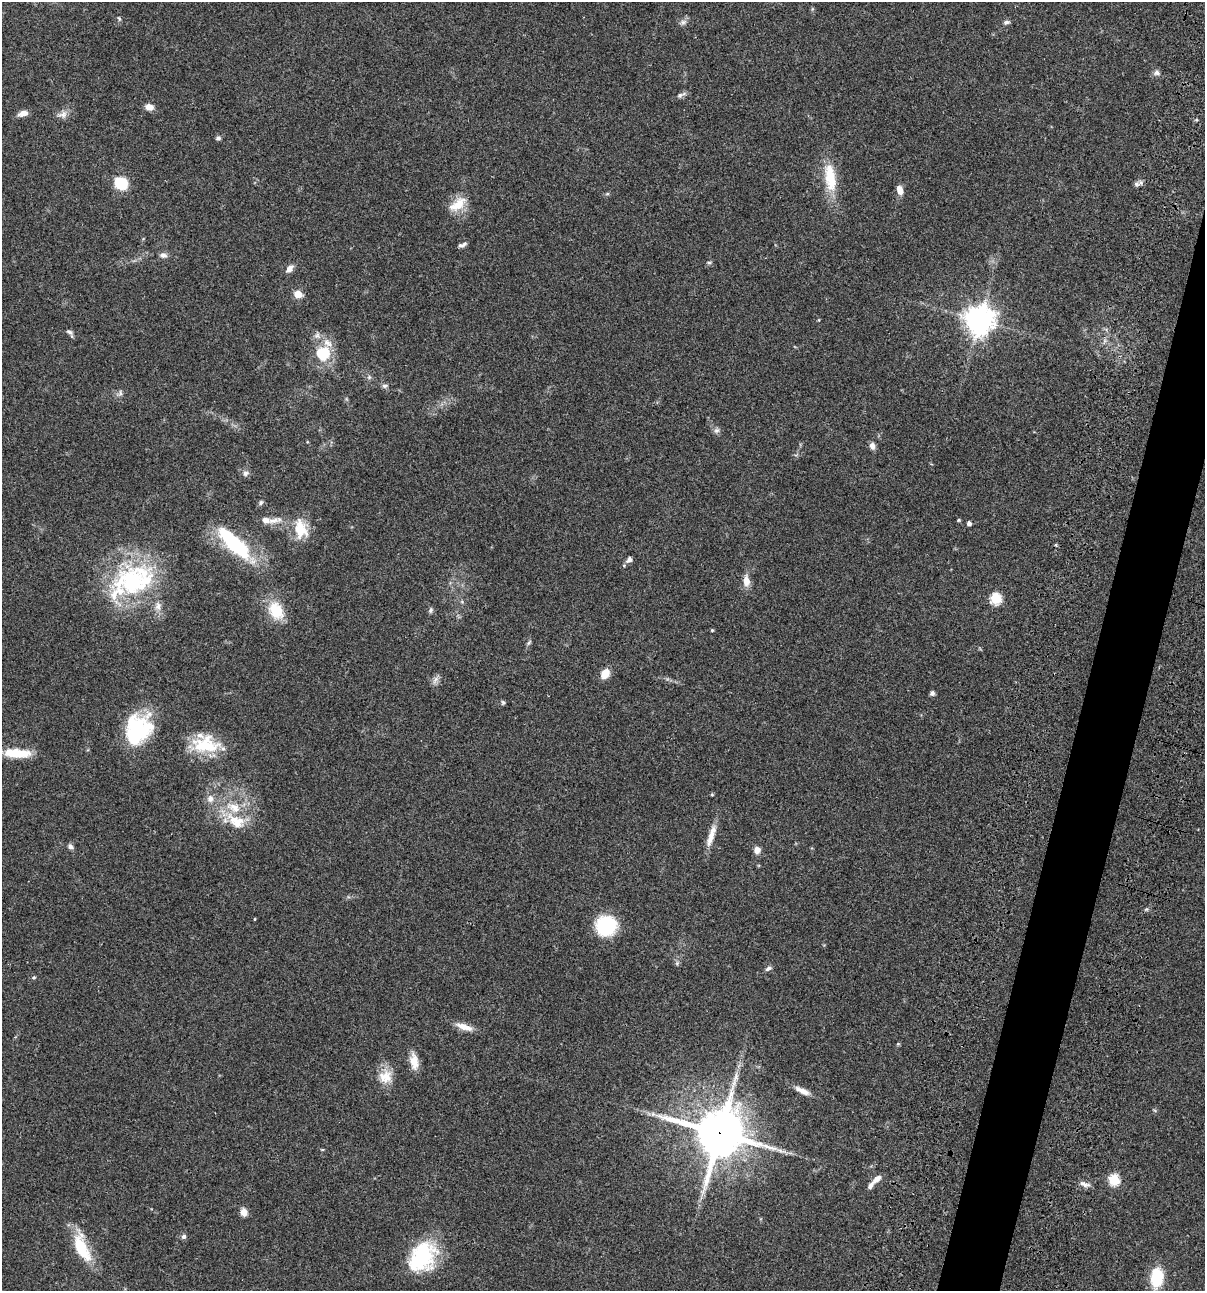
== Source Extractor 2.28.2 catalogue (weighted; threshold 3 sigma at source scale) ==
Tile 10 of 4 x 4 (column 2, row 3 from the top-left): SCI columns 1438-2640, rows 1408-2696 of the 5405 x 5390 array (HDU 1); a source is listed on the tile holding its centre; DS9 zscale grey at full resolution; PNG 1207 x 1293 px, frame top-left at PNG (2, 2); no overlay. Shown black and unused: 4% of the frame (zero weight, under 3 of 4 exposures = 9% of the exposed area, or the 3 px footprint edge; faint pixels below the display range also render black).
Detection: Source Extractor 2.28.2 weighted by HDU 2 'WHT'; one run over the whole footprint, this tile lists its part. Background 0.0467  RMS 0.0052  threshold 0.0236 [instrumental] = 3 sigma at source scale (4.5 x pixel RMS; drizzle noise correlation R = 1.50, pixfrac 1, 0.05/0.05 arcsec/px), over >= 5 px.
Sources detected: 87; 4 inside a brighter object's white glare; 1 cosmic-ray / hot-pixel residue — not listed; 7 inside a brighter listed object's ellipse — not listed separately; the other 75 listed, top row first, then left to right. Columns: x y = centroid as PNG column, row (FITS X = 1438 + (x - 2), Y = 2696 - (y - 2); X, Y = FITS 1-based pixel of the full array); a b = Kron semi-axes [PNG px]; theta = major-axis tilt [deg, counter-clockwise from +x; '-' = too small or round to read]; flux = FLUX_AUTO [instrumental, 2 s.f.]
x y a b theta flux
119 18 7 4 -63 0.7
683 22 9 6 16 1.7
1006 22 9 5 5 1.1
1157 73 9 7 -2 1.7
680 95 9 6 28 1.5
149 107 9 6 -8 3.7
23 113 10 6 12 3.5
63 114 15 8 14 3
218 138 6 5 - 1.1
830 178 41 15 -82 16
121 183 7 7 - 26
1136 184 7 6 - 1.3
900 190 11 7 -78 3.4
607 194 6 4 18 0.66
458 204 26 12 37 8.7
460 245 9 5 2 1.3
163 255 9 7 -4 1.8
709 263 6 4 -14 0.79
289 269 11 6 48 2.7
298 294 5 5 - 11
979 320 9 9 - 590
69 332 10 5 -32 1.2
317 335 8 7 - 1.9
324 352 19 14 -39 10
369 377 6 5 - 0.98
385 386 8 6 2 1.1
120 393 8 5 84 1.3
717 430 8 6 30 1.4
872 446 8 6 -76 2.2
245 473 8 7 - 1.7
261 502 7 6 - 1
274 520 25 7 10 4.6
959 520 4 4 - 0.54
969 523 4 4 - 1.7
300 529 24 16 -78 13
235 544 45 17 -45 37
629 560 9 6 47 1.6
131 580 48 36 29 63
746 581 13 8 -86 4.4
995 599 6 6 - 36
158 606 12 8 89 2.9
431 610 7 5 65 1.1
276 611 23 17 -59 14
712 630 3 3 - 0.55
529 642 8 4 48 0.85
605 674 9 7 58 7.3
435 680 13 5 57 2
932 693 6 5 - 1.2
503 702 6 4 77 0.78
135 732 34 23 74 39
206 745 34 20 -3 21
17 753 30 10 -1 14
210 799 10 9 - 3
236 821 31 17 -33 15
711 836 30 7 73 6.1
70 846 7 6 - 1.6
757 850 7 6 - 3.2
254 919 4 3 - 0.37
606 926 19 19 - 29
768 968 8 5 21 1.4
34 977 5 3 - 0.54
464 1027 22 7 -18 5.3
414 1061 20 10 -81 5.7
385 1077 18 17 - 8.1
802 1091 22 6 -25 4.1
653 1114 6 5 - 1.1
720 1133 16 16 - 2200
877 1179 15 6 42 3.2
1114 1180 6 5 - 34
1085 1184 16 5 -14 2.1
244 1212 9 7 -80 3
184 1236 7 6 - 1.2
82 1247 39 15 -66 18
422 1257 33 24 58 41
1157 1277 20 12 86 18
Overlapping masked pixels (flux is a lower limit): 1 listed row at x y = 720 1133